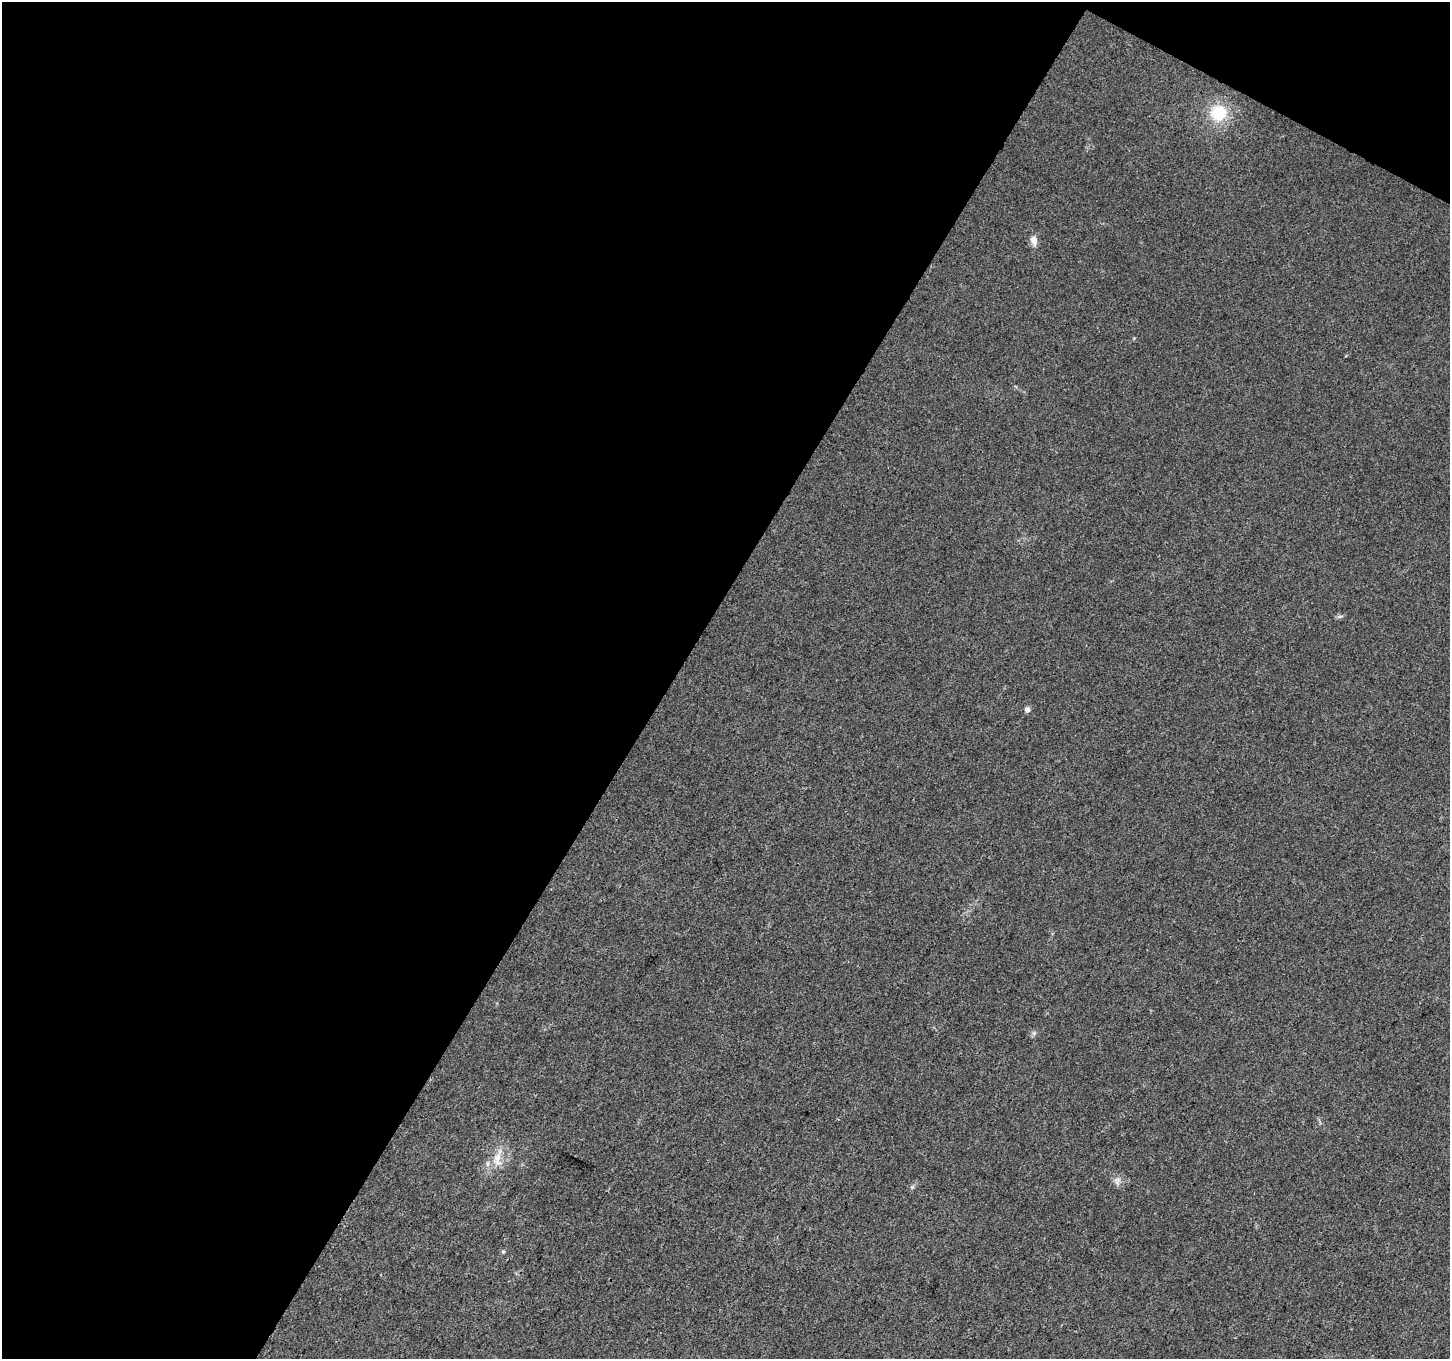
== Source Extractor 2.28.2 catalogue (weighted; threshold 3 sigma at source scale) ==
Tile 1 of 2 x 2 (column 1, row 1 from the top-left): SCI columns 2-1449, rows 1478-2834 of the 2898 x 2936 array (HDU 1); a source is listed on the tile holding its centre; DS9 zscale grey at full resolution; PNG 1452 x 1361 px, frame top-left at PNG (2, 2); no overlay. Shown black and unused: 48% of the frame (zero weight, under 3 of 4 exposures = <1% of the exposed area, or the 3 px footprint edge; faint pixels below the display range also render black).
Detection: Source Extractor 2.28.2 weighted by HDU 2 'WHT'; one run over the whole footprint, this tile lists its part. Background 0.019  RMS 0.0043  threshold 0.0191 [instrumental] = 3 sigma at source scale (4.5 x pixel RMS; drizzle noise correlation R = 1.50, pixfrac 1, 0.0396/0.0396 arcsec/px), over >= 5 px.
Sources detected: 9; all 9 listed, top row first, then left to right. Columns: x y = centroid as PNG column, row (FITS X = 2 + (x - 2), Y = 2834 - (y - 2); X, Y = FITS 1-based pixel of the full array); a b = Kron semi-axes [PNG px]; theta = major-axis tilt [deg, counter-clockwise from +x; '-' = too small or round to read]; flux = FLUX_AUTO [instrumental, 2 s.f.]
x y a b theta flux
1219 113 20 19 - 15
1034 241 12 8 -79 2.7
1340 616 7 4 18 0.79
1027 709 7 6 - 1.4
1034 1033 6 5 - 0.83
497 1158 29 11 79 7.3
1117 1181 10 9 - 2.1
912 1187 6 4 44 0.69
503 1252 5 5 - 0.59